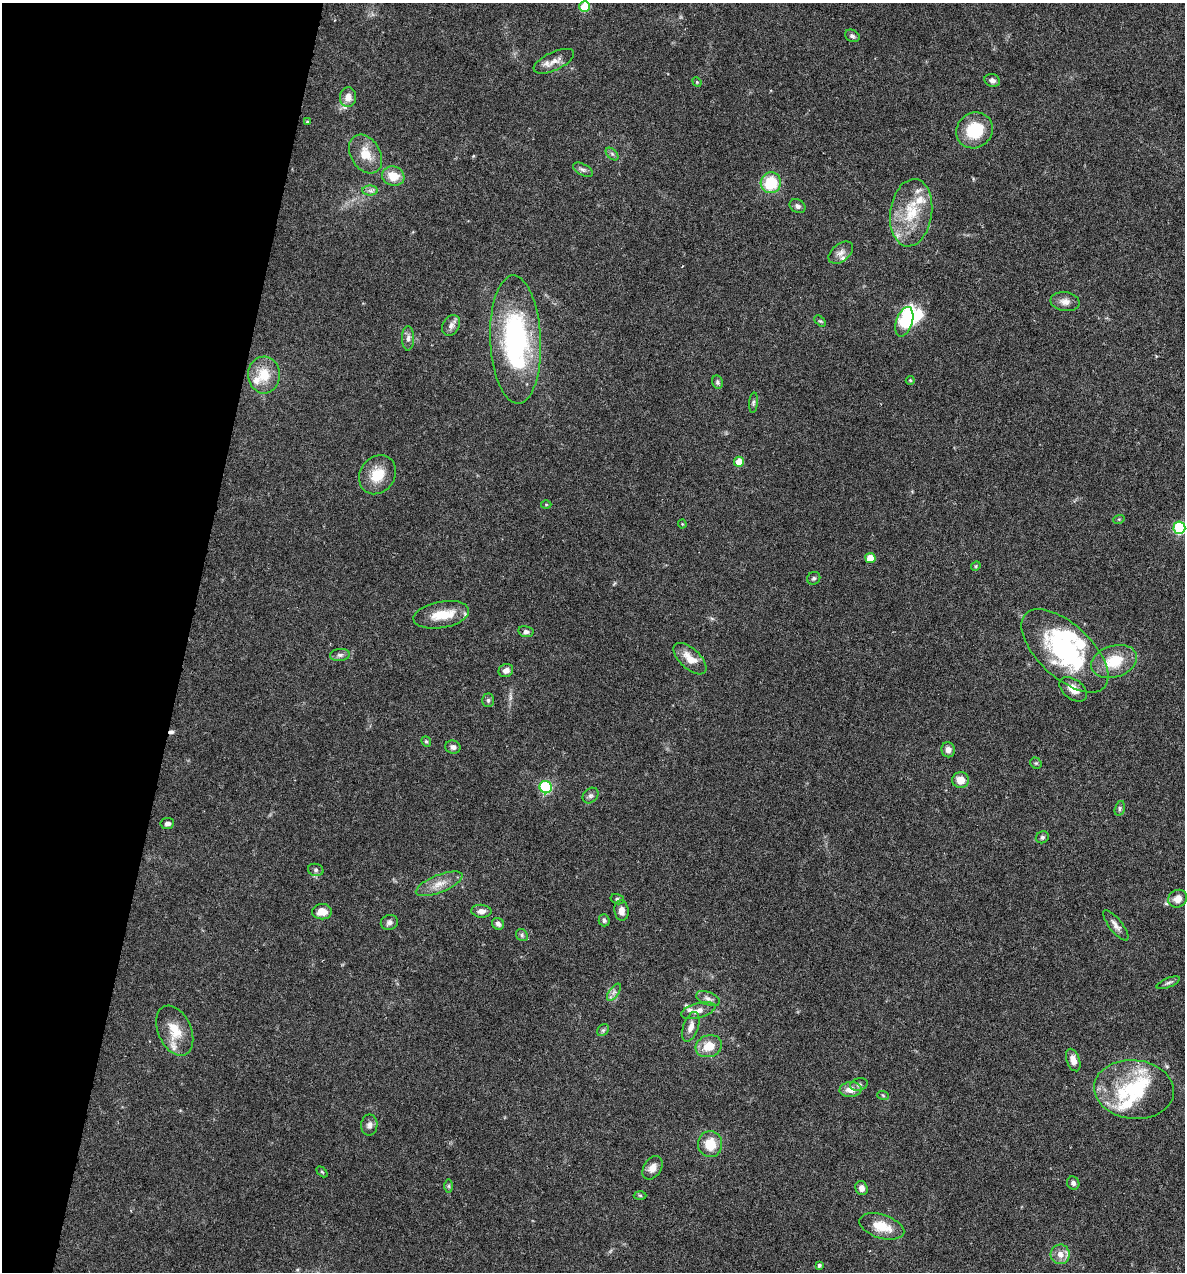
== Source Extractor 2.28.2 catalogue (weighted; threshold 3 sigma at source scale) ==
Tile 9 of 4 x 4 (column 1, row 3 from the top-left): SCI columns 123-1305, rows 1271-2540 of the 5097 x 5080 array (HDU 1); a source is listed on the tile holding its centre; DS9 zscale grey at full resolution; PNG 1187 x 1274 px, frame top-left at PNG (2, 3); each listed source drawn as its Kron ellipse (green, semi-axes under 4 px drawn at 4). Shown black and unused: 16% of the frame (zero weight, under 4 of 7 exposures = <1% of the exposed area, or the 3 px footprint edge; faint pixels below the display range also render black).
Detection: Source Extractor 2.28.2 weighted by HDU 2 'WHT'; one run over the whole footprint, this tile lists its part. Background 0.111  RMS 0.0036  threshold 0.0147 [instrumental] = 3 sigma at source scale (4.09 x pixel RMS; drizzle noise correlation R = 1.36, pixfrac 0.8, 0.05/0.05 arcsec/px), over >= 5 px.
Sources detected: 106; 2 inside a brighter object's white glare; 1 cosmic-ray / hot-pixel residue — neither listed nor drawn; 12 inside a brighter listed object's ellipse — not listed separately; the other 91 listed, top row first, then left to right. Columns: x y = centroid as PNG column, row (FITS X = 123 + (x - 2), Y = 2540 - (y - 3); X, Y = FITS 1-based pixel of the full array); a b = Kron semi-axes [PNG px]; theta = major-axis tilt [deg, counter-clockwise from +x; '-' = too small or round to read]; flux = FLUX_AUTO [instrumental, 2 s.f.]
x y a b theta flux
585 7 5 5 - 11
852 36 8 6 -28 0.86
554 61 22 9 25 3.3
992 81 8 6 -19 1.4
697 82 5 4 - 0.38
348 97 10 8 82 2.8
307 122 4 3 - 0.46
975 130 19 17 38 12
366 154 21 14 -58 6.2
612 154 7 4 -45 0.74
583 170 11 5 -28 1.1
393 176 11 9 -17 5.9
771 183 10 10 - 12
370 191 7 5 -1 1
798 206 8 6 -34 1.2
911 213 34 21 82 14
841 253 14 8 39 2
1065 302 14 9 -8 2.4
820 321 7 4 -43 0.51
904 322 15 8 72 24
451 325 11 8 59 1.7
408 338 12 6 89 1.5
516 340 64 25 -88 56
264 375 18 16 -88 7.7
910 380 4 4 - 0.37
717 382 7 5 -79 0.68
753 403 10 4 85 0.72
739 462 5 5 - 5.3
377 475 20 17 53 7.5
546 505 5 3 - 0.34
1119 519 6 4 17 0.42
682 524 4 4 - 0.32
1179 528 6 6 - 34
870 558 5 5 - 6.7
976 566 5 4 - 0.37
814 578 7 6 - 0.7
441 615 28 13 10 8.1
526 632 7 5 -11 0.99
1065 651 54 26 -43 49
340 655 10 6 7 1.1
690 659 20 10 -43 4.9
1114 661 24 15 17 11
506 670 7 6 - 1.8
1073 689 15 10 -38 3.7
488 700 7 5 -90 0.7
426 742 5 4 - 0.48
453 747 8 6 -20 1.2
948 750 7 6 - 1.9
1036 763 6 5 - 0.51
961 780 8 8 - 3.8
546 787 6 6 - 29
591 796 9 7 43 1
1120 808 7 5 74 0.69
167 824 7 5 7 1.1
1042 837 7 5 31 0.74
316 870 8 6 -16 0.82
439 884 25 8 22 4.3
617 899 7 5 -15 0.64
1178 899 10 8 32 2.9
622 910 10 7 -83 2.4
481 911 10 6 -4 1.7
322 912 10 7 1 3.7
604 920 6 5 - 0.78
389 922 9 7 13 1.2
498 924 6 5 - 1.2
1116 925 19 6 -51 1.9
522 935 6 5 - 0.65
1168 983 12 4 22 0.9
614 992 10 5 54 1.2
708 998 12 6 -21 1.5
698 1010 18 7 15 2.6
691 1027 15 7 71 2.5
603 1030 6 5 - 0.64
175 1031 26 16 -66 7.6
709 1046 13 10 18 5.6
1073 1060 12 6 -70 2.8
859 1084 9 6 14 0.9
851 1090 11 7 4 3.1
1134 1090 40 29 -6 23
883 1095 6 3 -20 0.38
369 1125 10 8 89 1.5
710 1144 13 12 - 7.5
652 1168 13 8 56 2.7
322 1172 6 4 -45 0.43
1073 1183 7 6 - 1.1
449 1186 7 4 -90 0.58
862 1188 7 6 - 1.9
640 1195 6 4 -2 0.47
882 1226 23 11 -18 7.5
1060 1254 10 9 - 2.9
819 1265 4 4 - 0.71
Isophote crosses this tile's border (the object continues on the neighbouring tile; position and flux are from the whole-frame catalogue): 2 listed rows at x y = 585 7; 1179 528